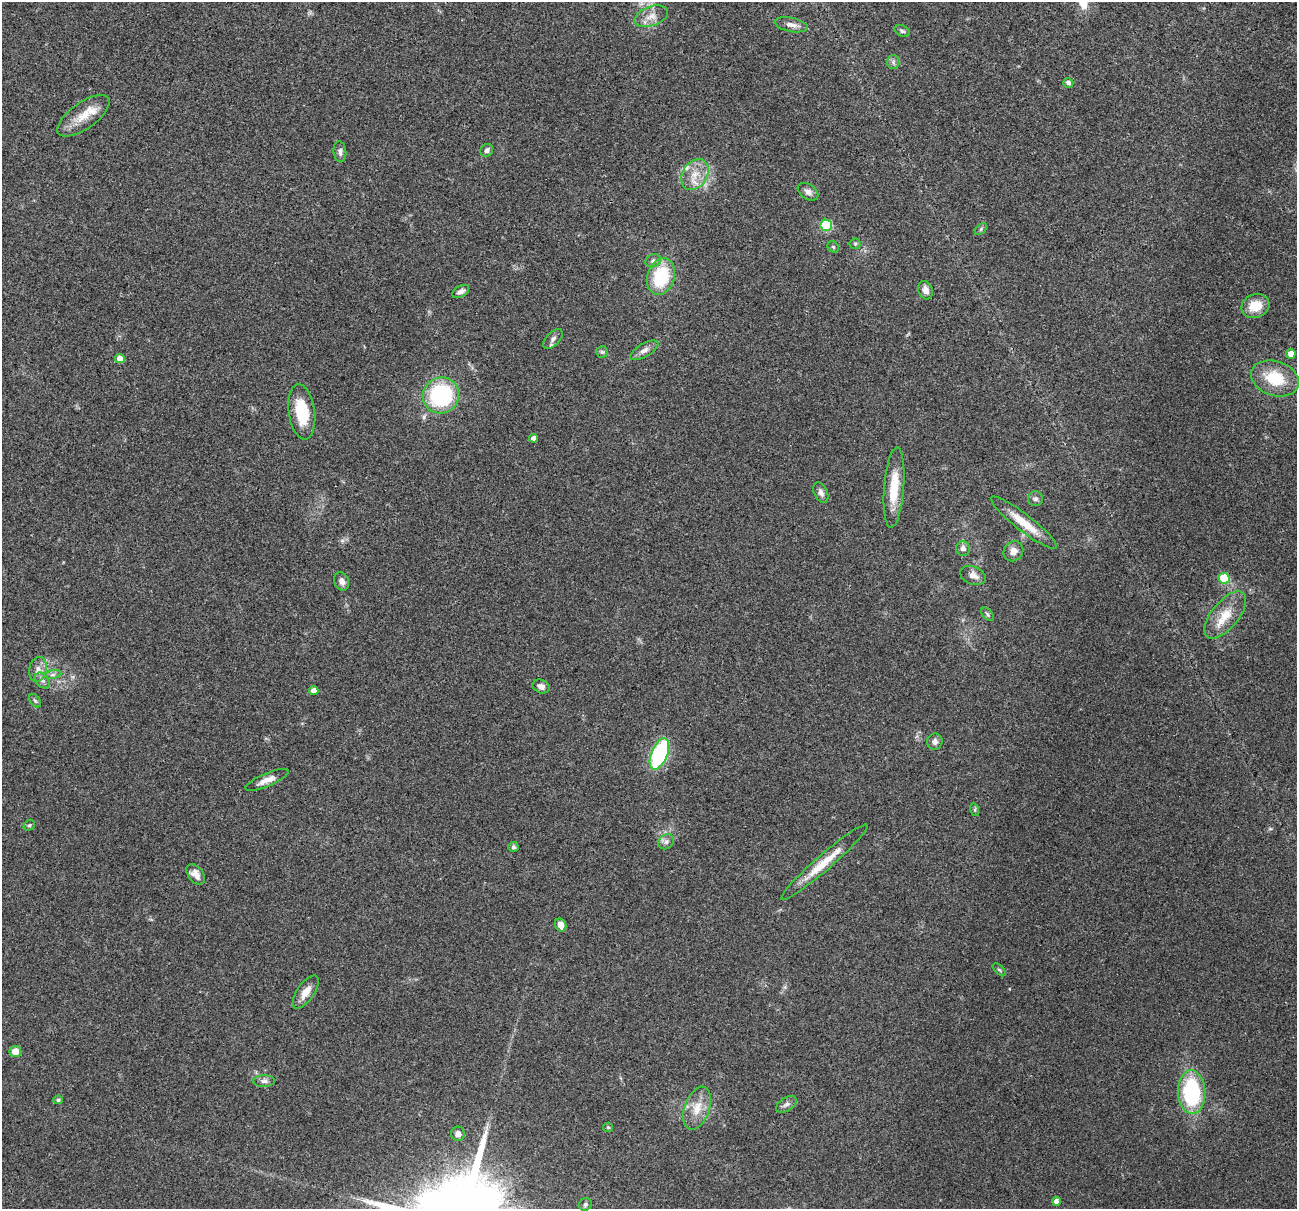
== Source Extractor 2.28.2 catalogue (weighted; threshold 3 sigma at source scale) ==
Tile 10 of 4 x 4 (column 2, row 3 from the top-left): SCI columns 1326-2620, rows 1361-2567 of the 5241 x 5259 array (HDU 1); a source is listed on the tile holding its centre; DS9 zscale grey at full resolution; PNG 1299 x 1211 px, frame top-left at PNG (2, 2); each listed source drawn as its Kron ellipse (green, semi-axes under 4 px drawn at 4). Shown black and unused: <1% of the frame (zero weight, under 3 of 4 exposures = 3% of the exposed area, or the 3 px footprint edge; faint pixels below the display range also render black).
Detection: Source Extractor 2.28.2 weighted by HDU 2 'WHT'; one run over the whole footprint, this tile lists its part. Background 0.054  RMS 0.0056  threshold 0.0252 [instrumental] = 3 sigma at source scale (4.5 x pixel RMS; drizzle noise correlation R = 1.50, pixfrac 1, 0.05/0.05 arcsec/px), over >= 5 px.
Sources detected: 69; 2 inside a brighter listed object's ellipse — not listed separately; the other 67 listed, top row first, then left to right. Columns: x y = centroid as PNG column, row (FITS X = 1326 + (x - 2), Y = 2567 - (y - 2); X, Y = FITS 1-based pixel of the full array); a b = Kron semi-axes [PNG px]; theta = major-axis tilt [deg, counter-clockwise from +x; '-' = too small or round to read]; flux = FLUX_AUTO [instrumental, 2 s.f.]
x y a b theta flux
651 16 17 9 19 5.5
791 25 17 7 -11 3.9
902 31 8 5 -29 1.4
893 62 7 6 - 1.5
1068 83 5 5 - 1.9
83 116 30 13 35 11
487 150 7 6 - 1.8
340 152 10 6 -84 2.1
695 174 17 12 57 8.6
808 192 11 7 -34 2.6
826 225 6 5 - 40
981 229 7 4 46 0.99
855 244 5 5 - 0.92
833 247 6 5 - 0.86
653 261 8 6 26 1.7
661 277 18 13 72 30
925 290 9 7 -70 3.6
461 291 9 5 29 2.4
1255 306 14 11 23 11
553 339 12 6 45 2.3
644 350 16 6 30 3.1
602 352 6 6 - 0.97
1291 354 5 5 - 5.4
120 359 5 4 - 4.8
1275 378 25 17 -18 20
441 395 18 18 - 53
302 412 28 13 -82 20
534 438 4 4 - 2.5
894 488 40 10 85 16
821 493 11 6 -64 2.2
1035 499 7 7 - 1.5
1024 523 41 8 -38 12
963 549 7 7 - 2.4
1013 551 10 9 - 3.6
973 575 13 9 -21 3.5
1224 578 5 5 - 26
342 581 9 7 -69 3.1
987 614 7 4 -50 0.98
1225 615 28 13 51 12
38 669 12 9 77 3.8
53 675 9 4 8 1.4
42 681 9 6 -48 1.8
541 686 9 6 -23 2.8
314 691 5 4 - 3.6
35 701 7 4 -53 0.89
935 741 8 7 - 2.6
659 754 17 8 68 68
267 780 23 6 23 4.7
975 810 6 4 -73 0.84
29 825 6 5 - 0.81
666 842 9 7 39 2
513 847 5 5 - 1.1
824 862 57 8 41 14
196 874 12 7 -51 4
561 925 7 5 -63 4.5
999 970 8 3 -45 0.8
306 992 19 8 55 5.9
15 1051 6 5 - 5.8
264 1081 11 6 1 2.1
1192 1092 22 13 -88 56
58 1100 5 4 - 1.1
786 1104 11 6 33 2.2
697 1108 22 12 71 9.4
608 1127 5 4 - 0.69
458 1134 7 7 - 2.8
1056 1201 4 4 - 2.8
585 1204 7 6 - 1.3